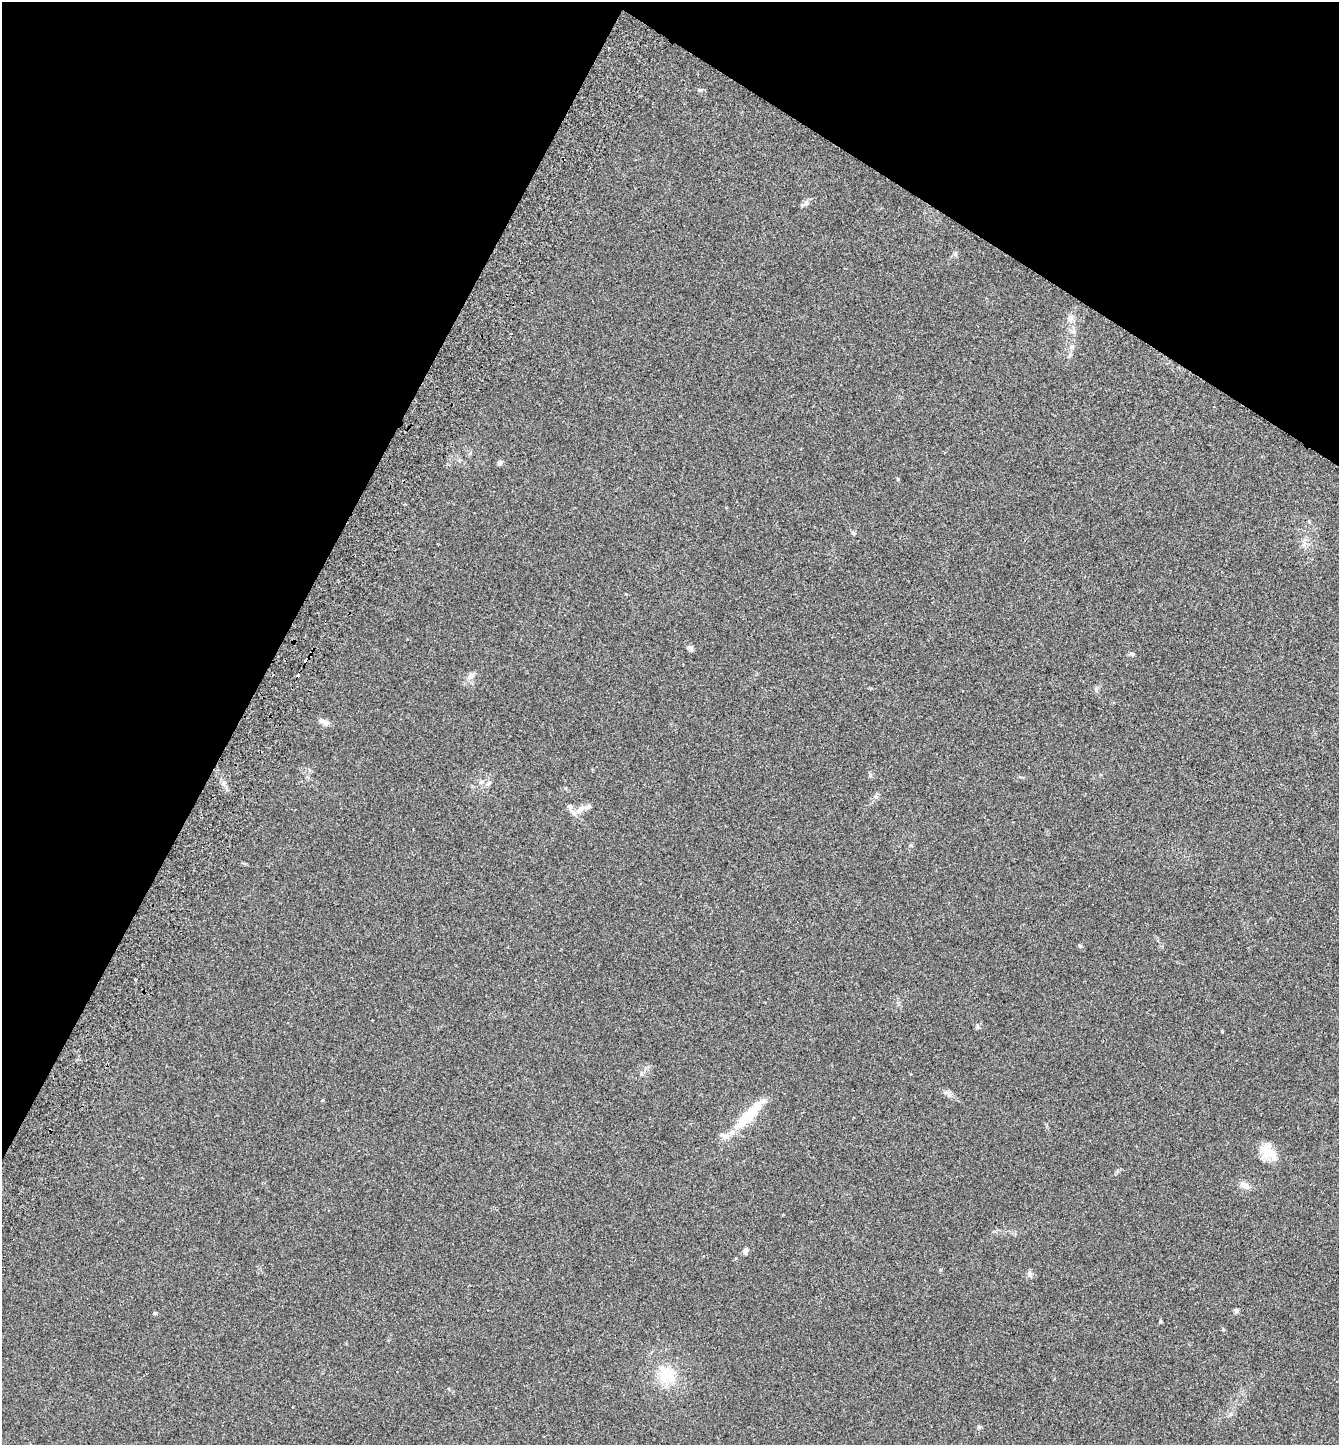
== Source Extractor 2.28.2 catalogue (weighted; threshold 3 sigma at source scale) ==
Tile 2 of 4 x 4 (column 2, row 1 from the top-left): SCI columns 1539-2875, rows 4364-5806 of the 5887 x 5839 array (HDU 1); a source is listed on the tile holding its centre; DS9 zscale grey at full resolution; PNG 1341 x 1447 px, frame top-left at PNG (2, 2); no overlay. Shown black and unused: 28% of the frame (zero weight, under 2 of 3 exposures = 3% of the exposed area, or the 3 px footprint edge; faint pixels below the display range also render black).
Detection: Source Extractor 2.28.2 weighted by HDU 2 'WHT'; one run over the whole footprint, this tile lists its part. Background 0.0585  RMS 0.0077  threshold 0.0346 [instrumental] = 3 sigma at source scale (4.5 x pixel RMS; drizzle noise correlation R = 1.50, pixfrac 1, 0.05/0.05 arcsec/px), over >= 5 px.
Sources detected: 36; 1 inside a brighter object's white glare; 2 cosmic-ray / hot-pixel residue — not listed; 4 inside a brighter listed object's ellipse — not listed separately; the other 29 listed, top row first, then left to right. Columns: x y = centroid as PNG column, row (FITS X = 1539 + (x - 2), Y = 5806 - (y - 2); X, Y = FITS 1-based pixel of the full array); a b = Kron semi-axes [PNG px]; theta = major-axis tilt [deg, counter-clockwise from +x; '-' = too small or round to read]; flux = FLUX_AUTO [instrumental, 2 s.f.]
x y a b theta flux
699 90 9 3 -5 1.1
806 203 11 7 40 2.6
1070 318 12 8 60 3.9
1072 347 7 6 - 1.9
500 463 6 5 - 2.2
898 479 4 3 - 0.81
853 533 6 5 - 1.1
690 648 9 6 -41 2.1
1132 654 7 4 -11 1.5
470 676 11 7 48 3.6
323 721 14 6 -18 3.1
488 783 8 4 32 1.6
570 806 8 7 - 2.7
581 809 15 8 41 6.2
911 845 6 5 - 1.1
1080 946 5 4 - 0.9
978 1027 7 4 -72 1.3
1222 1031 3 3 - 2.2
745 1118 38 13 45 28
1268 1152 25 15 -86 12
1245 1185 12 8 -27 4.6
745 1251 8 5 68 2.7
1029 1274 7 7 - 2.1
1236 1310 7 5 -90 1.3
1160 1321 4 4 - 0.8
1223 1330 5 3 - 0.64
666 1375 20 17 -17 23
1231 1414 6 5 - 1.5
979 1427 6 4 13 1.2
Unlisted compact peaks at least as high as the median listed source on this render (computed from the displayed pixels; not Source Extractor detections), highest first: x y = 949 1095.